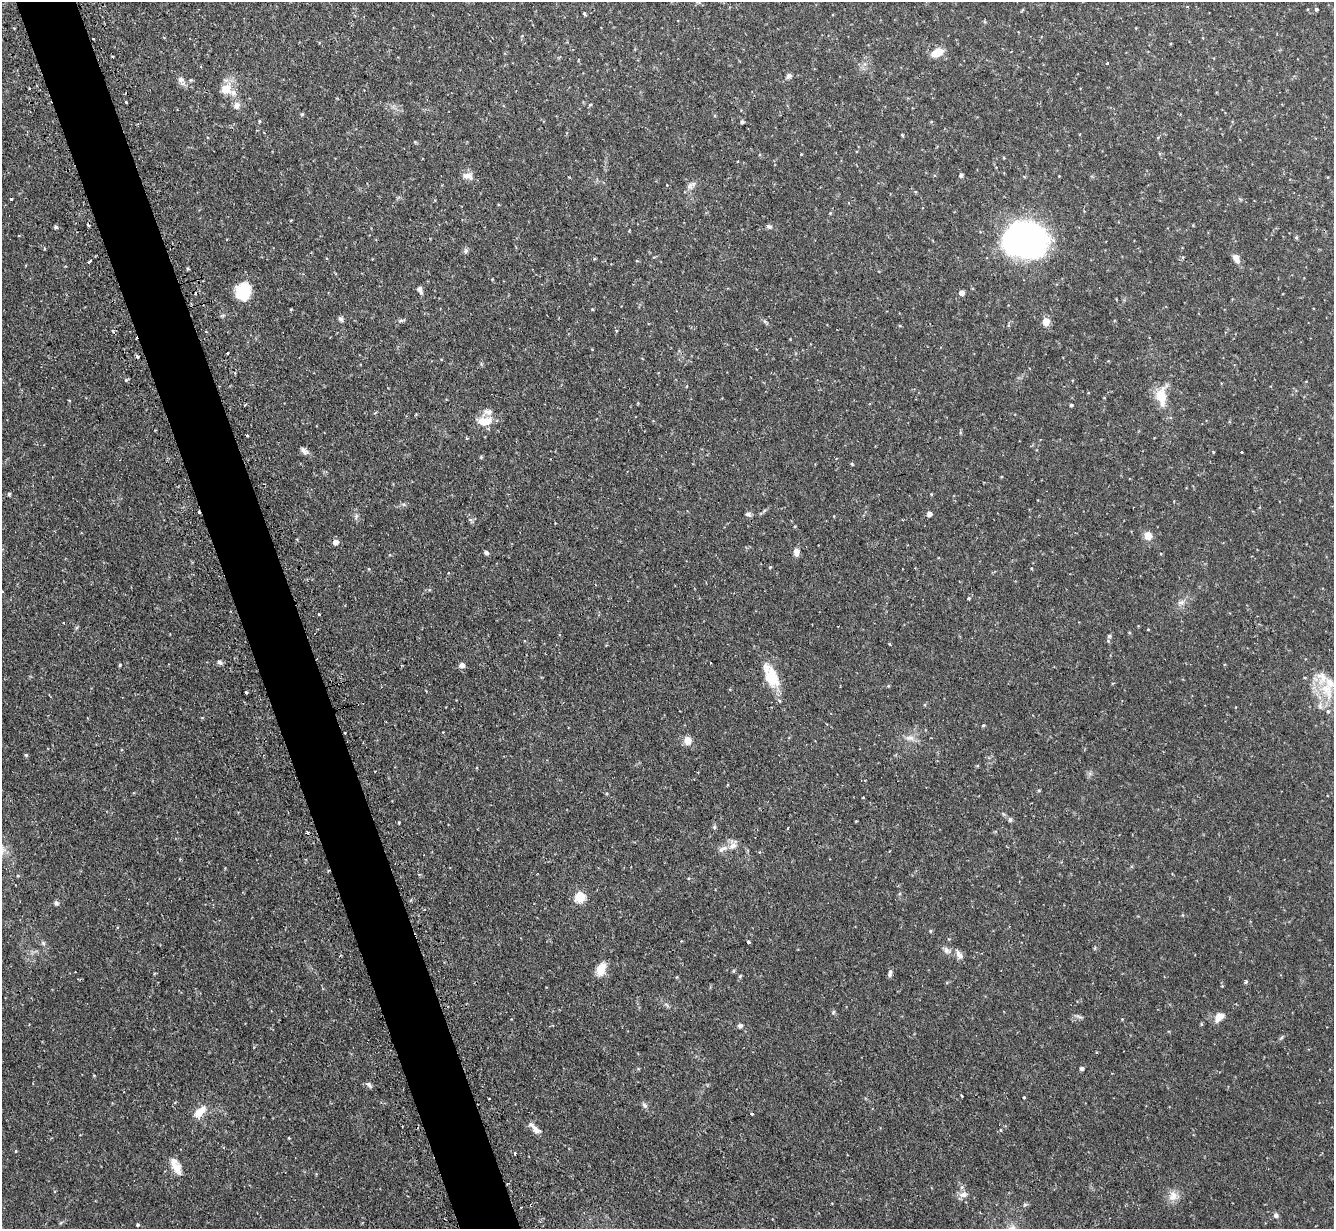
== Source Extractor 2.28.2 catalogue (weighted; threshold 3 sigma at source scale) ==
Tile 11 of 4 x 4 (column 3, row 3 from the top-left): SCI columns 2700-4031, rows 1400-2626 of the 5400 x 5380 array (HDU 1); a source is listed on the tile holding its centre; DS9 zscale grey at full resolution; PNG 1336 x 1231 px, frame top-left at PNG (2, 2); no overlay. Shown black and unused: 5% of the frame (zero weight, under 2 of 3 exposures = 4% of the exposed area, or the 3 px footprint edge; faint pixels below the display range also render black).
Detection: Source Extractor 2.28.2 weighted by HDU 2 'WHT'; one run over the whole footprint, this tile lists its part. Background 0.0818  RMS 0.0055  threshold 0.025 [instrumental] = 3 sigma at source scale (4.5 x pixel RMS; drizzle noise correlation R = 1.50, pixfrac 1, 0.05/0.05 arcsec/px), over >= 5 px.
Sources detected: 150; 10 cosmic-ray / hot-pixel residue — not listed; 10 inside a brighter listed object's ellipse — not listed separately; the other 130 listed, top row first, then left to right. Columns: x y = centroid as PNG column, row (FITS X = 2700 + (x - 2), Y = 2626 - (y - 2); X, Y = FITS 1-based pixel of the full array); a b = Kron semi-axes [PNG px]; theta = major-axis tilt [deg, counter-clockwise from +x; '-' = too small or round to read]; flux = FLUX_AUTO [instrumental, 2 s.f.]
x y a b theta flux
1316 9 4 4 - 0.7
584 14 4 3 - 0.69
93 39 2 2 - 0.43
937 52 14 8 25 7.3
113 57 4 2 - 0.39
1107 63 3 3 - 0.77
789 76 8 6 38 1.4
181 79 9 8 - 2.1
29 88 3 2 - 0.85
226 89 16 13 21 7.2
126 102 3 3 - 2.4
237 105 10 8 65 2.7
590 105 5 3 - 0.55
302 114 5 4 - 0.68
259 121 4 3 - 0.58
742 122 4 4 - 0.88
931 122 5 3 - 0.43
902 135 4 3 - 0.51
415 142 5 4 - 0.52
961 175 4 4 - 1.4
468 176 16 8 -15 3.5
691 185 16 6 33 2.4
830 213 4 4 - 0.45
769 226 8 5 -22 1.2
55 227 4 4 - 1.1
1296 238 5 4 - 0.64
1025 239 33 26 -6 220
44 248 4 3 - 0.47
466 251 7 5 69 1.2
1236 258 10 7 -59 3.5
594 259 5 4 - 0.51
90 261 5 3 - 2.4
188 269 4 3 - 0.74
420 290 10 5 -71 1.8
243 292 19 15 75 17
962 293 5 4 - 3
291 309 4 3 - 0.46
592 309 4 3 - 0.43
341 319 7 5 -48 1.3
401 320 7 4 1 0.91
1046 321 5 5 - 11
113 331 5 3 - 0.61
227 353 3 3 - 1.6
138 356 3 3 - 2.2
126 380 5 4 - 0.72
1161 396 24 12 -87 11
245 405 2 2 - 0.52
1071 405 4 3 - 0.81
484 421 17 10 10 8.8
247 435 3 3 - 0.99
304 451 12 6 -43 2.1
1241 452 3 3 - 1.7
481 457 5 4 - 0.58
852 464 5 3 - 0.51
9 494 4 4 - 0.85
931 494 4 4 - 0.4
748 514 8 5 -16 1.3
929 514 4 4 - 2.8
356 516 8 5 90 1.3
470 520 5 5 - 1
1148 536 10 9 - 4.3
335 542 5 5 - 3.5
796 552 10 6 -85 3
486 553 6 5 - 1.1
390 555 4 3 - 0.44
770 567 4 4 - 0.45
369 569 4 3 - 0.44
969 598 4 3 - 1.1
1181 602 12 5 26 2.2
319 614 3 3 - 2.3
1148 629 4 3 - 0.38
1109 636 5 5 - 0.92
890 644 3 3 - 0.49
219 662 7 5 -33 1.4
120 665 4 3 - 0.57
462 665 6 5 - 2.5
771 678 24 17 -49 13
1113 683 4 3 - 0.48
1326 690 29 14 -62 16
246 692 3 3 - 11
780 701 5 3 - 0.55
1320 706 8 6 -76 1.9
983 725 4 3 - 0.57
345 732 3 3 - 1.7
910 738 13 6 -1 2.8
688 741 11 9 -85 3.8
26 755 4 4 - 0.71
1039 790 5 3 - 0.55
863 798 3 3 - 1
1010 820 6 5 - 0.99
714 827 5 5 - 0.86
787 828 3 2 - 0.42
733 846 12 7 28 3.2
580 897 5 5 - 32
56 903 7 5 -65 1.1
425 909 3 3 - 0.76
931 931 5 4 - 0.65
749 942 3 3 - 3.4
43 943 6 4 -46 0.93
946 950 10 7 -49 2.2
959 955 13 8 -56 3
601 969 16 10 73 7
890 973 9 4 77 1.5
740 976 5 4 - 0.63
1246 982 4 4 - 0.97
1222 986 4 3 - 0.55
833 1012 6 4 49 0.75
1079 1017 11 3 -18 0.97
1219 1017 12 8 45 4.9
1122 1019 3 3 - 0.38
553 1025 4 2 - 0.52
740 1026 6 5 - 1.3
1081 1068 4 4 - 1.2
94 1075 5 3 - 0.41
369 1085 11 4 -48 1.2
124 1092 2 2 - 0.43
962 1096 3 2 - 0.53
1024 1097 3 3 - 0.56
645 1105 7 5 -41 1.4
200 1111 20 9 44 6.5
752 1114 3 3 - 0.56
536 1129 14 7 -44 3.3
289 1138 4 3 - 0.43
16 1151 4 3 - 0.39
515 1154 3 3 - 0.77
176 1167 20 11 -53 5.9
963 1195 13 7 4 3
1173 1196 15 11 63 4.8
1276 1215 7 6 - 1.4
138 1225 5 4 - 0.62
Overlapping masked pixels (flux is a lower limit): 1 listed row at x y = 345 732